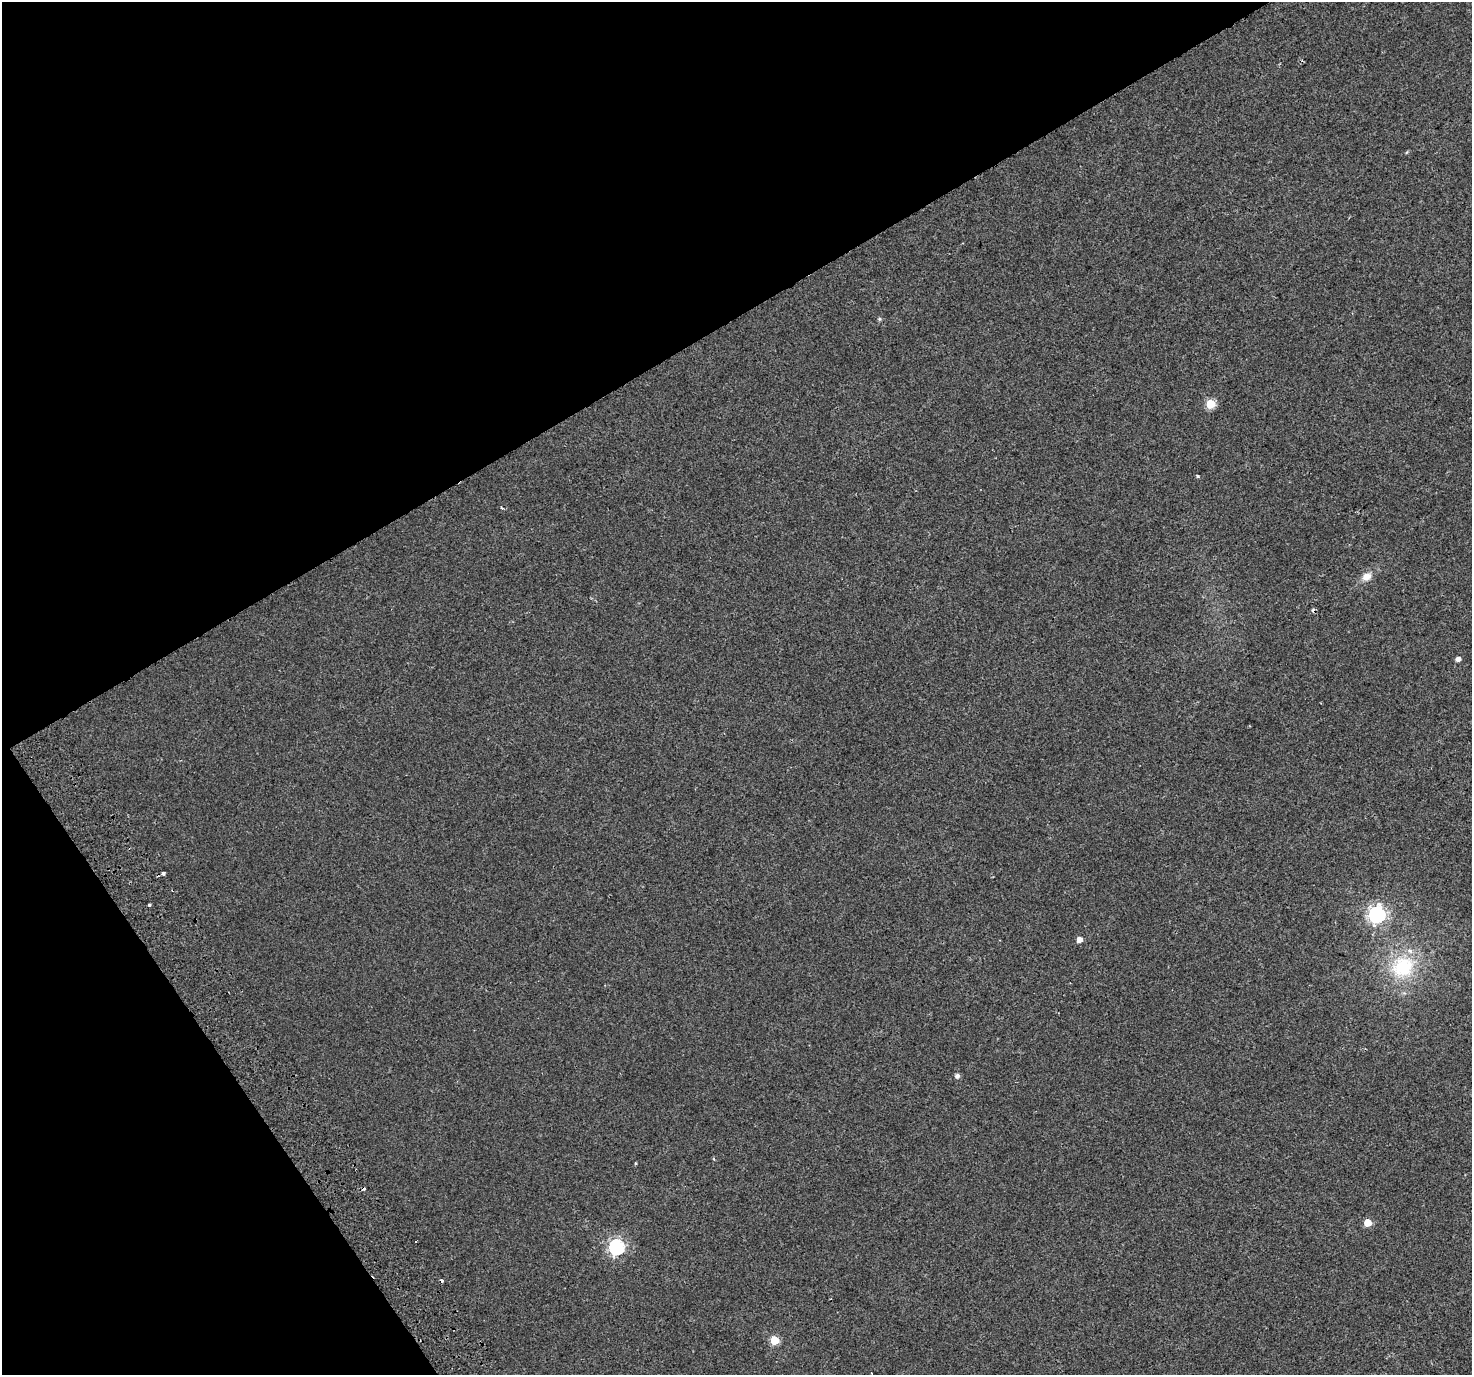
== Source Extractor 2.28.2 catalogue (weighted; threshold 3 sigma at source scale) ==
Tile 5 of 4 x 4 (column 1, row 2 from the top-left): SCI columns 55-1524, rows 2956-4328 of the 5983 x 5851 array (HDU 1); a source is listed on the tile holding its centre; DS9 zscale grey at full resolution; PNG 1474 x 1377 px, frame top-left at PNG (2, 2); no overlay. Shown black and unused: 31% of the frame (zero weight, under 2 of 3 exposures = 3% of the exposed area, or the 3 px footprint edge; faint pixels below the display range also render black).
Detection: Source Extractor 2.28.2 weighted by HDU 2 'WHT'; one run over the whole footprint, this tile lists its part. Background 0.00334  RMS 0.0036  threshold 0.016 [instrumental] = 3 sigma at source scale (4.5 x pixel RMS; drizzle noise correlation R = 1.50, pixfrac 1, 0.0396/0.0396 arcsec/px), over >= 5 px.
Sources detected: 20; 4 cosmic-ray / hot-pixel residue — not listed; the other 16 listed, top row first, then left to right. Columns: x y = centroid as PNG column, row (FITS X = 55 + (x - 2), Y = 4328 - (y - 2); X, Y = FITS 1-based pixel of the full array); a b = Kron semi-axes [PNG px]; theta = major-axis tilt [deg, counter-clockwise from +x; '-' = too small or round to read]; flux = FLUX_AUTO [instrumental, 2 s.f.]
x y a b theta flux
879 319 6 4 -21 0.52
1210 404 5 5 - 14
1198 476 4 3 - 0.41
502 508 3 3 - 0.65
1366 576 13 9 38 3.1
1458 659 5 4 - 1.6
163 873 4 3 - 1.1
149 905 3 3 - 2.5
1377 915 7 7 - 120
1079 940 5 5 - 2.5
1403 967 32 28 32 22
957 1076 5 5 - 1.2
636 1163 4 3 - 0.32
1367 1223 5 5 - 7.7
617 1247 6 6 - 83
774 1340 5 5 - 15